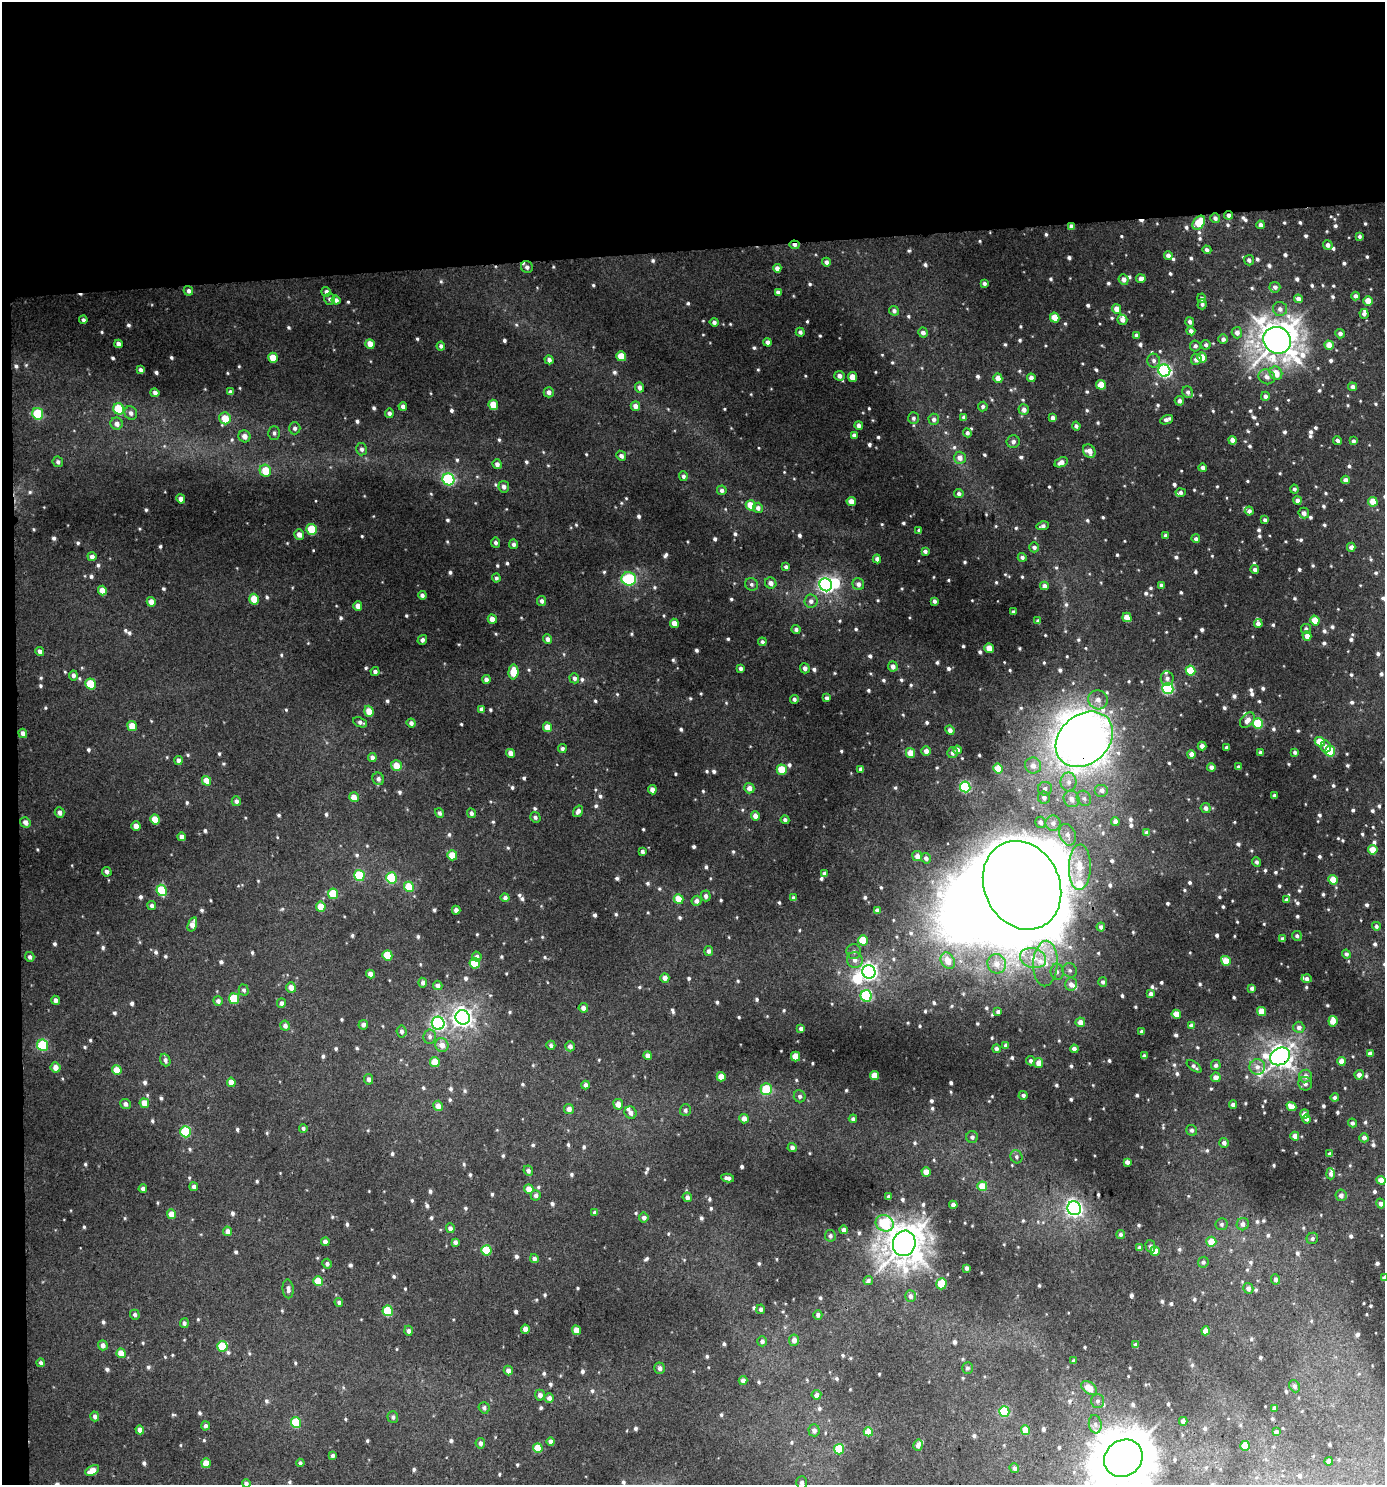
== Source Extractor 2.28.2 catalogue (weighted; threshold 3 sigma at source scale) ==
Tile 1 of 3 x 3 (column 1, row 1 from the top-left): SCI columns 6-1388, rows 2972-4454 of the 4199 x 4457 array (HDU 1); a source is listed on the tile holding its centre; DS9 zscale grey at full resolution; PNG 1387 x 1487 px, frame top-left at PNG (2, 2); each listed source drawn as its Kron ellipse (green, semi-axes under 4 px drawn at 4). Shown black and unused: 18% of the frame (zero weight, under 3 of 4 exposures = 1% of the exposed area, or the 3 px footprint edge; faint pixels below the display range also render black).
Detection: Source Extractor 2.28.2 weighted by HDU 2 'WHT'; one run over the whole footprint, this tile lists its part. Background 0.0318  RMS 0.0073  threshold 0.0331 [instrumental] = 3 sigma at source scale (4.5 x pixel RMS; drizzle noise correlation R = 1.50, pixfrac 1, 0.0396/0.0396 arcsec/px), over >= 5 px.
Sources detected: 1176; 4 inside a brighter object's white glare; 3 cosmic-ray / hot-pixel residue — neither listed nor drawn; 19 inside a brighter listed object's ellipse — not listed separately; of the other 1150, all 500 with FLUX_AUTO >= 2.01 (the completeness limit of this list) listed and drawn (650 fainter detections not listed), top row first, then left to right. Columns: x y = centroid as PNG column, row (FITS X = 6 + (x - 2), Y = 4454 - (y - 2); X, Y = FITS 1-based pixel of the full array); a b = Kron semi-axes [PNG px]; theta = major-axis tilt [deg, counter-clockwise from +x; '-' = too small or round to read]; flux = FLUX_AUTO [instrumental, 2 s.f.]
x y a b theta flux
1229 215 4 4 - 2.8
1215 218 5 4 - 2.7
1199 223 8 5 53 23
1260 225 4 4 - 3
1071 226 4 4 - 3.6
1359 236 4 3 - 2
794 245 5 3 - 2.9
1328 245 5 4 - 3.2
1207 250 4 4 - 2.4
1168 255 4 4 - 3.4
1249 260 5 5 - 3.1
826 262 4 4 - 2.7
527 267 6 5 - 2.8
777 268 4 4 - 3.9
1124 279 5 5 - 4.1
1141 279 5 4 - 4.3
984 283 4 3 - 2.2
1275 287 5 5 - 3
188 291 5 4 - 2.6
326 292 5 4 - 2.9
778 292 4 4 - 2.8
1355 296 4 4 - 3.3
1202 298 5 4 - 2.3
330 299 6 5 - 2.1
1298 299 4 4 - 3.8
336 300 4 4 - 3
1368 301 5 4 - 12
1202 304 5 4 - 2
1117 309 5 4 - 7.4
1280 309 7 7 - 3.9
894 311 5 4 - 2.7
1364 314 5 4 - 2.7
1055 318 5 4 - 15
83 320 4 4 - 2.1
1122 320 5 5 - 4
714 322 4 4 - 2.6
1190 322 5 4 - 2.7
1191 331 4 4 - 3.2
800 332 4 4 - 2.3
923 333 5 4 - 3.4
1237 333 6 5 - 3.8
1340 334 5 4 - 3
1136 335 4 4 - 2.2
1223 339 5 5 - 2.7
1277 340 14 13 - 1500
768 342 4 4 - 3.3
118 344 4 4 - 4.1
370 344 5 4 - 8.1
1206 345 5 5 - 2.2
1329 345 5 4 - 11
441 346 4 4 - 2.3
1195 346 5 5 - 2.1
621 356 5 5 - 14
1202 357 5 4 - 13
273 358 5 5 - 15
1196 359 5 5 - 4.1
549 360 4 4 - 2.8
1154 361 7 6 - 2.8
140 370 4 3 - 2.5
1164 371 6 6 - 160
1276 373 7 6 - 9.7
839 376 5 5 - 3.6
852 377 5 4 - 10
1267 377 8 7 - 4
998 378 5 4 - 6.9
1031 378 4 4 - 3.5
1101 385 5 5 - 13
1353 387 4 4 - 3.4
639 388 5 4 - 3.4
230 392 4 4 - 2.6
549 392 5 5 - 3.3
1188 392 6 5 - 2.6
155 393 4 4 - 3.4
1265 396 4 4 - 2.8
1179 401 5 4 - 3.1
493 405 5 4 - 13
403 406 4 4 - 2.8
635 406 5 4 - 5.2
983 407 5 4 - 2.3
119 409 6 5 - 33
1024 410 5 5 - 4
131 413 7 6 - 3.2
389 413 4 4 - 2.5
38 414 6 5 - 46
964 417 4 4 - 2.5
225 418 6 5 - 16
913 418 6 5 - 2.1
1053 418 4 4 - 3.6
934 419 6 5 - 2.9
1167 420 7 4 23 4
117 424 6 6 - 4.3
859 425 4 4 - 3.3
1076 426 4 4 - 2
295 428 6 6 - 2.6
274 433 6 6 - 2.3
967 433 4 4 - 2.4
854 435 4 4 - 3.3
244 436 6 6 - 5
1232 440 4 4 - 5.2
1337 440 4 3 - 2.4
1353 441 3 3 - 2.2
1013 442 6 6 - 2.9
361 449 6 5 - 2.5
1089 451 7 6 - 7.1
621 456 5 4 - 2.9
960 458 6 6 - 5.2
58 462 5 5 - 2.1
1061 462 7 4 26 4.6
497 464 5 4 - 3.2
1203 468 4 4 - 3.2
265 471 6 5 - 17
683 476 5 4 - 2.2
448 479 6 5 - 95
1346 480 4 4 - 3.7
504 487 6 5 - 3
1294 489 4 4 - 2.2
722 490 5 5 - 2.5
1181 492 5 4 - 2.1
959 494 4 4 - 2.4
181 499 4 4 - 4.5
1297 500 4 4 - 3.9
851 501 4 4 - 6.6
1373 502 5 4 - 13
751 505 5 4 - 15
758 508 5 5 - 3.6
1249 511 4 4 - 3.1
1304 513 5 5 - 3.9
1265 520 4 4 - 2.8
1043 526 6 4 11 2.5
312 529 5 5 - 28
919 531 4 3 - 2.4
299 534 5 5 - 5.1
1166 535 4 3 - 2.5
1196 539 4 4 - 2.1
495 543 5 4 - 2.2
514 544 5 4 - 2.6
1034 547 5 4 - 2.8
1351 547 4 4 - 3.7
925 551 4 4 - 2.8
92 557 4 4 - 3.3
1022 557 4 4 - 2.3
877 559 4 4 - 2.9
786 567 4 4 - 2.4
1255 570 4 4 - 3.2
496 578 4 4 - 2.1
629 579 7 6 - 47
771 583 6 5 - 4.2
751 584 7 6 - 2.2
858 584 6 6 - 3.6
826 585 6 6 - 230
1161 585 4 4 - 2.2
1044 586 4 4 - 3.9
102 591 5 4 - 9
422 595 4 4 - 2.7
254 599 5 4 - 16
542 601 5 4 - 2.9
811 601 6 6 - 3.5
934 601 4 3 - 2.3
151 602 4 4 - 7.1
358 606 5 4 - 6.3
1013 612 4 3 - 2.2
1127 617 5 4 - 10
492 619 5 4 - 7.2
1038 621 4 4 - 3
1315 621 5 4 - 14
674 623 4 4 - 7.9
1258 624 4 4 - 3.6
796 629 4 4 - 2.3
1306 629 5 5 - 2.3
1307 636 5 4 - 5.8
547 639 5 4 - 3.5
422 640 5 4 - 2.1
762 642 4 4 - 2.3
989 648 5 4 - 10
40 651 4 4 - 3.5
893 666 5 5 - 4.2
741 668 4 4 - 2.7
805 668 5 4 - 2.8
1191 671 5 4 - 22
375 672 4 4 - 2.9
513 672 7 5 87 19
73 675 5 4 - 3.3
574 678 5 4 - 2.6
1167 678 7 6 - 2.6
486 679 4 4 - 3.4
91 684 5 5 - 29
1168 689 5 5 - 97
827 698 4 3 - 2.4
794 699 4 4 - 2.1
1098 700 10 9 - 6.3
481 709 4 4 - 2.7
369 711 6 4 -72 10
1247 720 9 6 48 5.2
360 722 7 4 -23 2.5
411 723 4 4 - 2.8
1258 724 5 5 - 40
132 726 5 4 - 13
547 727 5 4 - 9.5
950 730 5 4 - 3.6
23 733 5 4 - 4.3
1084 739 31 24 40 750
1320 742 5 4 - 14
1202 746 4 4 - 4.2
1326 747 6 5 - 4.6
1227 748 4 4 - 3
562 749 4 4 - 2.2
957 750 4 4 - 3.1
926 751 4 4 - 4.2
1330 751 5 5 - 41
1295 752 4 3 - 2
511 753 4 4 - 5.8
910 753 5 4 - 11
952 753 5 5 - 2.9
1260 753 4 3 - 2.7
1191 754 4 4 - 4.7
372 758 4 4 - 3.6
178 760 4 4 - 3.6
396 766 5 5 - 13
1033 766 8 8 - 5.9
1211 767 4 4 - 3.1
1239 767 4 3 - 2.6
998 768 5 4 - 14
861 769 4 4 - 3.5
782 770 5 5 - 18
378 779 6 5 - 3
206 781 5 4 - 9.7
1069 782 9 8 - 4.9
965 787 5 5 - 67
749 788 5 5 - 5.7
1045 789 7 6 - 2.9
652 790 4 4 - 5.4
1101 790 7 6 - 3.5
1274 795 4 3 - 2.2
354 797 5 4 - 6.9
1044 798 6 6 - 3.1
1084 798 8 6 -55 2.7
1071 799 8 7 - 5.5
236 801 5 4 - 3.2
1206 808 5 5 - 3.3
578 811 6 4 56 3.4
60 813 5 5 - 3.6
439 813 5 4 - 2.3
471 813 5 4 - 2.5
755 816 5 4 - 5.3
535 817 5 5 - 2.1
155 819 5 4 - 13
785 820 4 4 - 2.3
25 822 5 5 - 4.6
1040 822 6 5 - 2.7
1115 822 4 4 - 3.8
1053 823 8 8 - 4.2
136 826 4 4 - 5.8
1147 833 4 4 - 3.4
1067 835 11 8 -68 5.2
181 837 4 4 - 4.2
1373 850 5 4 - 13
642 852 4 4 - 2.5
452 855 5 5 - 14
917 856 5 5 - 5.2
926 858 5 5 - 3.1
1256 862 5 4 - 2.1
1080 867 23 11 89 16
107 872 5 4 - 2.6
825 874 4 4 - 3.1
359 875 5 5 - 36
392 878 5 5 - 55
1333 880 5 4 - 13
1022 885 46 37 -64 4700
409 887 5 5 - 24
162 890 6 5 - 39
333 894 5 5 - 24
706 896 5 5 - 3
505 898 4 4 - 2.6
794 898 4 3 - 2.3
679 899 5 4 - 14
1286 900 4 4 - 2.4
696 901 5 5 - 4.2
152 906 4 4 - 2.5
321 907 5 4 - 13
456 910 4 4 - 3.8
877 910 4 4 - 2.8
192 924 7 4 72 6.1
1376 926 4 4 - 2
1101 927 4 4 - 2.8
1297 936 5 4 - 2.3
1282 939 4 4 - 3.1
863 940 5 5 - 19
709 951 5 4 - 2.5
854 951 7 7 - 2.8
1346 954 5 4 - 2.5
387 955 5 5 - 19
30 957 5 4 - 2.4
477 957 5 4 - 2.9
1033 958 13 10 -15 11
855 960 8 8 - 4.7
948 961 8 6 -57 9.4
1226 961 5 4 - 15
475 963 5 5 - 30
1045 963 23 12 88 16
997 964 10 9 - 7.9
1070 970 7 7 - 2.5
869 972 7 6 - 270
1057 972 8 6 -87 2.9
370 974 4 4 - 5.2
665 978 5 4 - 4.7
1307 979 5 4 - 2.8
1103 982 5 4 - 2.1
423 983 5 4 - 2.8
1071 984 6 6 - 4.3
438 985 5 5 - 3.4
291 988 5 5 - 6.1
1252 988 4 4 - 2.5
244 990 5 5 - 2.1
1151 994 4 4 - 2.8
866 996 6 5 - 64
234 999 5 5 - 30
55 1000 4 4 - 3.2
218 1001 5 4 - 3.1
281 1003 5 4 - 2.7
583 1008 4 4 - 3.8
1262 1011 4 4 - 15
998 1012 4 4 - 2.4
1176 1014 4 4 - 12
463 1017 7 7 - 400
1333 1021 5 4 - 12
1080 1022 5 4 - 5.6
438 1023 6 6 - 140
363 1025 5 4 - 2.8
1191 1025 4 4 - 3.2
285 1026 5 4 - 3
1299 1027 5 5 - 3.7
801 1028 4 4 - 2.5
401 1031 6 5 - 2.2
1142 1032 4 3 - 2.2
430 1037 7 6 - 2.7
43 1045 6 5 - 52
442 1045 7 6 - 6.5
551 1045 4 4 - 2.1
570 1046 5 4 - 3.5
1006 1046 4 4 - 2.9
996 1049 4 4 - 2.7
1074 1049 4 4 - 3.1
1370 1053 4 4 - 2.9
648 1056 4 4 - 3.9
1144 1056 4 4 - 2.8
1280 1056 10 8 30 680
796 1057 5 4 - 17
165 1060 6 5 - 2.4
1030 1061 4 4 - 2.3
1341 1061 4 4 - 7.7
435 1062 5 5 - 15
1039 1063 5 4 - 7.3
1216 1065 5 5 - 2.7
1194 1066 8 4 -36 2.5
56 1067 5 5 - 6.1
1257 1067 8 7 - 5
117 1070 5 4 - 12
1359 1075 5 4 - 3.7
874 1076 4 4 - 12
1306 1076 6 6 - 4.8
721 1077 4 4 - 10
1216 1077 5 5 - 5.5
369 1079 5 4 - 3.1
231 1082 4 4 - 6.8
1305 1084 7 6 - 3.1
586 1085 4 4 - 3.1
766 1089 5 5 - 26
1023 1095 4 4 - 2.1
800 1096 6 6 - 2.5
1335 1098 4 4 - 2.9
144 1103 5 4 - 9.4
125 1104 5 5 - 3.5
618 1104 5 5 - 8.2
1233 1105 4 4 - 3.4
438 1106 5 5 - 6
1291 1107 5 4 - 9.1
569 1109 5 5 - 4.7
685 1110 6 5 - 2.3
630 1113 6 5 - 3.7
1304 1114 4 4 - 4.7
744 1119 5 4 - 5.9
853 1119 4 4 - 2.3
1306 1119 4 4 - 2.4
1352 1123 4 4 - 2.3
303 1128 4 4 - 2.3
1192 1130 6 5 - 2.1
185 1132 5 5 - 46
1295 1136 4 4 - 7.4
972 1137 6 6 - 2.4
1364 1138 4 4 - 3.3
1224 1143 5 4 - 3
792 1148 4 4 - 3.1
1330 1154 4 3 - 2.3
1016 1157 7 6 - 2.2
1127 1162 4 4 - 3.5
528 1171 5 4 - 2.6
926 1172 5 4 - 8.5
1331 1174 5 4 - 2.8
728 1178 6 4 -11 3.3
1381 1180 4 4 - 8.4
982 1186 5 4 - 16
194 1187 4 4 - 3.4
143 1189 4 4 - 2.6
529 1189 5 4 - 7.9
536 1195 5 5 - 3.2
1341 1195 6 5 - 3.7
687 1197 5 4 - 3.2
889 1197 4 3 - 2.4
1380 1203 5 4 - 3.1
953 1205 4 4 - 3.8
1074 1208 7 6 - 250
595 1213 4 4 - 3
172 1214 5 4 - 9.4
644 1218 5 4 - 3.2
885 1223 9 8 - 47
1221 1224 6 6 - 2
1243 1224 6 6 - 3.2
450 1228 5 4 - 3.6
844 1230 4 4 - 4
228 1231 5 4 - 5.2
1120 1235 4 4 - 2.2
830 1236 5 5 - 2.2
1312 1238 6 5 - 2.1
325 1242 4 4 - 3.9
455 1242 4 4 - 2.7
1211 1242 5 5 - 13
904 1243 13 11 71 1500
1150 1246 6 5 - 2.2
1140 1248 4 4 - 3.5
486 1250 5 5 - 31
1155 1251 5 4 - 12
534 1259 4 4 - 3
1203 1262 5 5 - 2.1
327 1264 5 5 - 2.3
967 1268 4 3 - 2.3
1384 1278 4 3 - 2.4
1276 1279 5 4 - 2.5
868 1280 5 4 - 2.1
318 1281 5 4 - 17
941 1284 5 5 - 22
1248 1288 5 5 - 3.4
288 1289 9 5 -85 3.5
910 1296 6 5 - 2.7
339 1302 4 4 - 2.2
761 1309 5 4 - 2.4
388 1311 5 5 - 33
135 1315 5 4 - 2.3
818 1315 5 4 - 2.2
184 1323 5 4 - 2.4
525 1329 4 4 - 6.5
576 1330 5 4 - 12
408 1331 5 4 - 2.7
1205 1331 4 4 - 7.6
794 1340 5 5 - 4.6
762 1341 5 5 - 3
103 1345 5 4 - 4.4
1136 1345 4 4 - 3.1
222 1346 5 5 - 27
121 1353 5 4 - 11
1074 1361 4 3 - 2.4
41 1363 4 3 - 2.3
660 1368 5 5 - 2.8
967 1368 6 5 - 2
508 1371 5 4 - 4.2
743 1380 4 4 - 3.6
1294 1386 6 5 - 2.4
1089 1388 9 5 -35 11
540 1395 5 5 - 3.3
816 1395 5 4 - 4.3
549 1398 5 5 - 3.7
1097 1401 7 6 - 2.1
484 1408 6 5 - 2.1
1274 1408 4 3 - 2.2
1004 1411 5 5 - 46
95 1416 5 4 - 2.8
393 1417 6 5 - 2.1
1183 1421 4 4 - 3.2
296 1422 5 5 - 39
1095 1424 9 6 -81 3.1
205 1426 4 4 - 2.2
140 1430 4 4 - 5
814 1430 6 5 - 3.8
1026 1430 5 4 - 14
868 1432 5 4 - 11
1276 1432 4 4 - 2.5
551 1442 4 4 - 3.9
480 1443 5 4 - 3.2
918 1445 5 4 - 4
1245 1446 5 4 - 19
538 1448 5 5 - 19
839 1449 5 5 - 32
333 1456 4 3 - 2.2
1123 1458 20 18 36 3200
1329 1461 4 4 - 3.6
206 1463 5 4 - 13
300 1463 4 4 - 2
1014 1468 5 4 - 2.8
92 1470 7 4 29 9.4
802 1482 6 5 - 2.8
246 1483 4 4 - 3.1
Overlapping masked pixels (flux is a lower limit): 6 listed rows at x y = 1229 215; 1071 226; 794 245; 1084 739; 1022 885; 1280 1056
Isophote crosses this tile's border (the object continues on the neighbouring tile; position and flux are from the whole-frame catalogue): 4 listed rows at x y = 1384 1278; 1123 1458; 802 1482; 246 1483